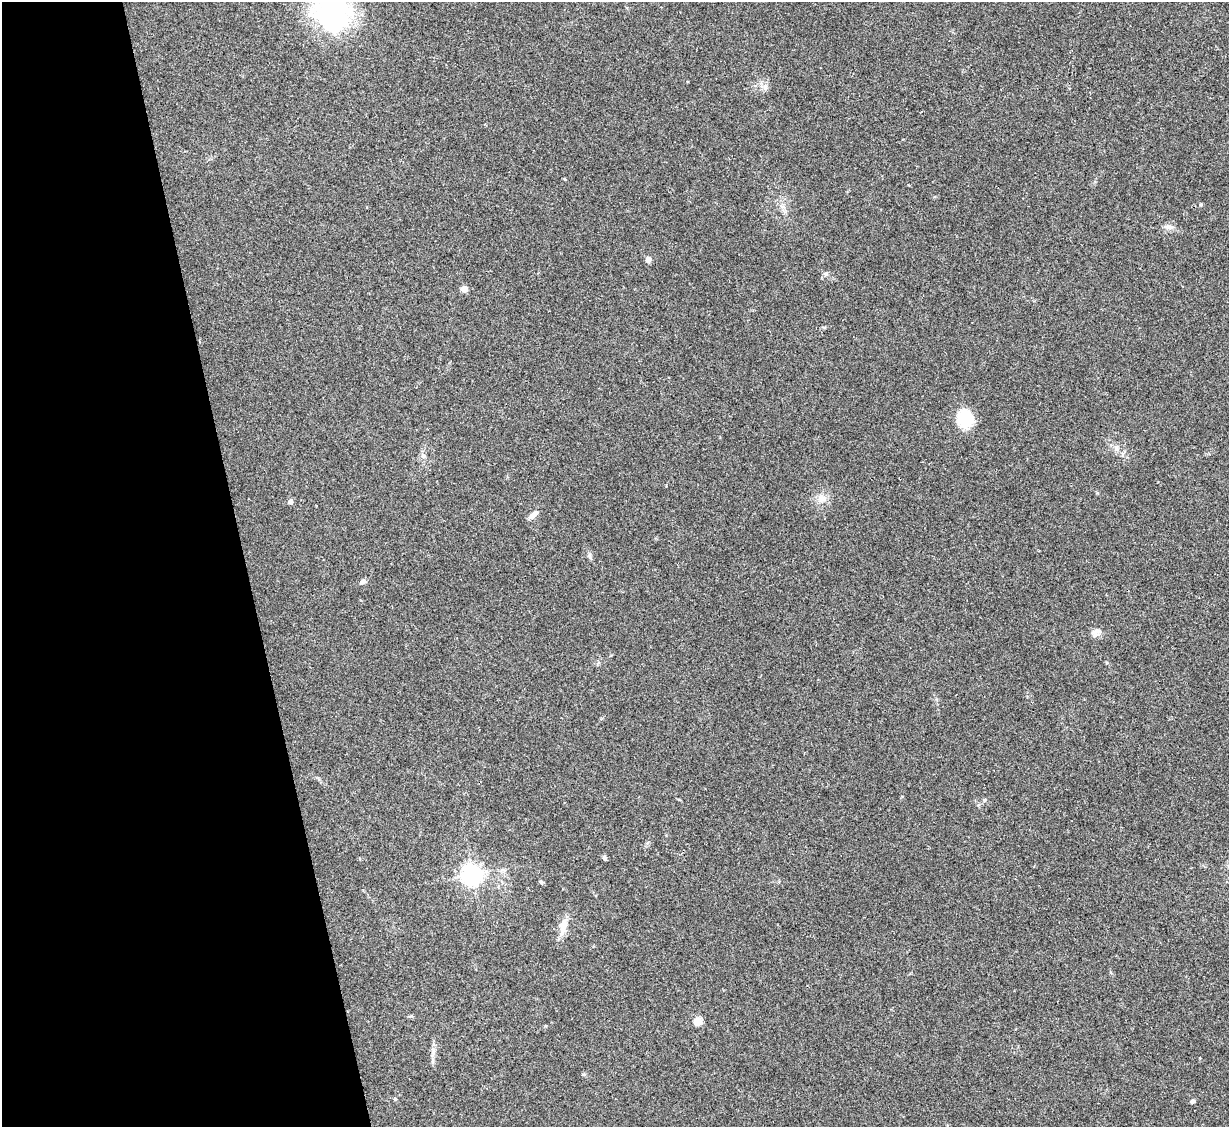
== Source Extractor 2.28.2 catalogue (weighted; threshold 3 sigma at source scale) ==
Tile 5 of 4 x 4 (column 1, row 2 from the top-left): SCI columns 1-1227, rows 2502-3626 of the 4909 x 4890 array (HDU 1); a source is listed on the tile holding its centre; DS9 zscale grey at full resolution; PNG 1231 x 1129 px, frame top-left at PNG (2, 2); no overlay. Shown black and unused: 20% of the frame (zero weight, under 2 of 3 exposures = <1% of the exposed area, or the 3 px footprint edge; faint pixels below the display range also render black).
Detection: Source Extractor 2.28.2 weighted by HDU 2 'WHT'; one run over the whole footprint, this tile lists its part. Background 0.0784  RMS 0.0093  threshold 0.0417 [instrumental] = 3 sigma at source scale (4.5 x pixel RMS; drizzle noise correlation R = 1.50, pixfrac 1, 0.05/0.05 arcsec/px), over >= 5 px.
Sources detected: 25; all 25 listed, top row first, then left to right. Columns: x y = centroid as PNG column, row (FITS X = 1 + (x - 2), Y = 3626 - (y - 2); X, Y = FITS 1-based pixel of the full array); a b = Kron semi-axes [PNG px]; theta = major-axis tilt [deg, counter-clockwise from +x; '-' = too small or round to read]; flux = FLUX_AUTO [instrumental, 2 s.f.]
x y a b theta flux
332 13 44 39 -43 130
1201 205 4 4 - 0.97
1169 227 11 6 0 3.9
648 260 6 6 - 3.6
826 274 7 4 1 1.6
464 289 5 5 - 7.8
965 419 19 16 -82 32
1116 448 8 6 -59 3.6
423 456 7 6 - 2.3
822 498 14 10 -9 7.2
290 501 5 4 - 4.7
534 515 15 6 40 4.9
589 555 8 5 -83 2
363 582 8 5 28 3.1
1096 631 14 7 22 4.7
984 800 5 5 - 1.3
604 858 6 4 -70 2.1
472 875 7 6 - 510
541 882 6 4 -44 1.3
563 927 26 8 77 10
698 1021 5 4 - 34
433 1052 15 5 73 4.1
1200 1058 3 3 - 0.87
395 1099 5 4 - 1.1
1192 1101 5 4 - 2
Isophote crosses this tile's border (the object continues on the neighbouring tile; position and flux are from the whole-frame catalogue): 1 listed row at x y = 332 13
Unlisted compact peaks at least as high as the median listed source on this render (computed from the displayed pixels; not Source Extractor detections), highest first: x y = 1097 493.